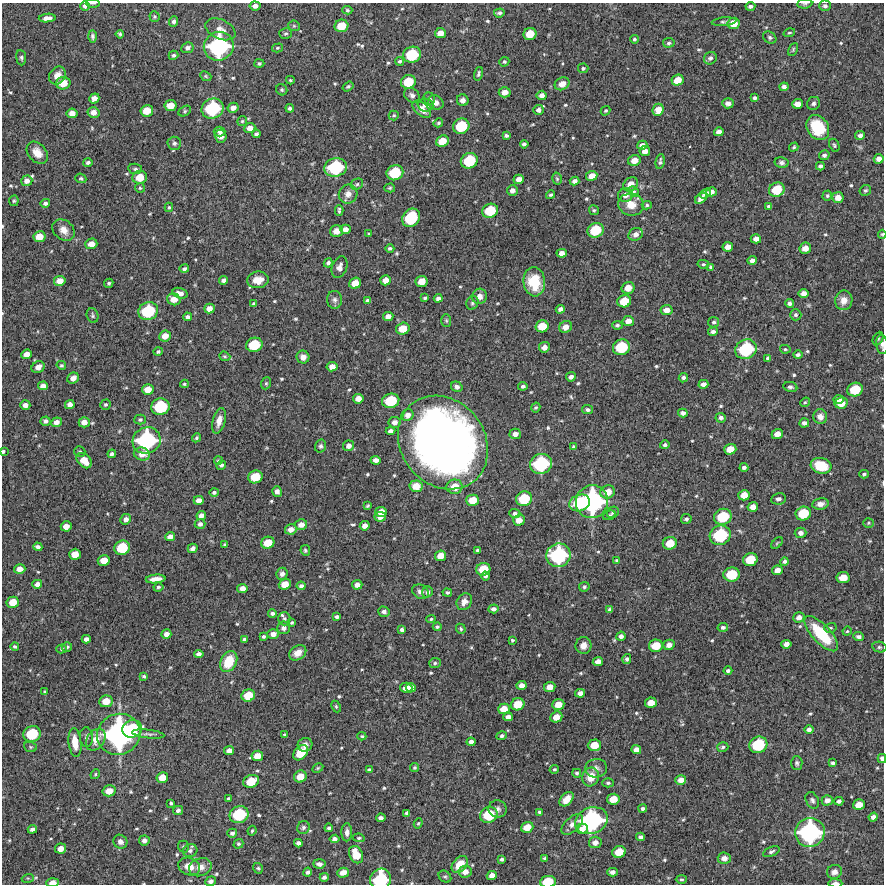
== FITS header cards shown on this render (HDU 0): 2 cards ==
NAXIS1  =                  882 /Length X axis
NAXIS2  =                  882 /Length Y axis

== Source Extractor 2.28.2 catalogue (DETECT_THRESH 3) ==
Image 882 x 882 px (HDU 0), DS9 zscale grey, 1 PNG px = 1 image px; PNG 886 x 886 px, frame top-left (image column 1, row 882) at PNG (2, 3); each listed source drawn as its Kron ellipse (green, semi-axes under 4 px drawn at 4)
Background 10400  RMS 260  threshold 785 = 3 sigma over >= 5 px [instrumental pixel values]
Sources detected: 597; of the 597, the 500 brightest by FLUX_AUTO listed and drawn (97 fainter detections omitted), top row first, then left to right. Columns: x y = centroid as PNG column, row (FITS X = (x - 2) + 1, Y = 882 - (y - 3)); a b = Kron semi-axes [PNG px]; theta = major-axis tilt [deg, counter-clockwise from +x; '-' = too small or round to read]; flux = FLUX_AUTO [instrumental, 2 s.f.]
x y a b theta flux
93 3 7 2 -2 2.4e+04
805 4 8 4 7 3.4e+04
85 6 5 5 - 5.2e+04
255 6 5 4 - 8.5e+04
750 6 5 4 - 5.8e+04
825 6 6 5 - 5.1e+04
347 10 5 4 - 2.7e+04
499 13 5 4 - 4.6e+04
154 17 5 5 - 2.7e+04
47 18 8 4 5 1.1e+05
174 22 5 4 - 4.8e+04
724 22 12 4 6 4.2e+04
733 23 6 5 - 2.3e+05
294 26 6 5 - 2.6e+04
341 26 7 6 - 3.2e+05
220 29 16 9 -26 1.5e+05
286 33 6 5 - 3.0e+04
440 33 5 5 - 1.5e+05
789 33 6 4 16 2.5e+04
120 34 4 3 - 3.0e+04
530 34 6 6 - 3.0e+05
92 36 6 4 -88 4.0e+04
770 38 7 5 -34 4.0e+04
634 39 4 4 - 2.7e+04
669 43 6 4 7 3.8e+04
219 46 15 14 - 2.2e+06
187 48 6 5 - 6.6e+04
277 48 5 4 - 2.4e+04
793 50 7 3 65 2.3e+04
173 55 5 4 - 3.7e+04
412 55 9 8 - 7.5e+05
21 58 8 5 -84 3.7e+04
710 58 7 6 - 5.8e+04
400 61 4 4 - 3.3e+04
504 62 5 4 - 3.3e+04
259 63 5 4 - 3.1e+04
583 68 5 5 - 3.4e+04
479 74 7 4 76 3.7e+04
57 75 9 8 - 1.4e+05
206 76 6 4 -23 2.4e+04
290 80 4 3 - 2.3e+04
678 80 6 5 - 2.2e+05
408 82 7 6 - 4.4e+05
63 83 7 6 - 2.7e+05
562 84 7 6 - 1.2e+05
348 86 6 4 35 2.7e+04
784 87 4 4 - 5.5e+04
282 90 6 5 - 3.2e+04
505 92 6 5 - 1.3e+05
412 95 8 6 -36 6.2e+04
542 95 5 4 - 9.1e+04
94 98 5 4 - 1.0e+05
429 98 6 5 - 4.0e+04
754 98 3 3 - 4.0e+04
463 100 6 5 - 7.3e+04
436 102 8 6 -30 1.0e+05
728 103 5 5 - 6.6e+04
813 103 7 6 - 4.9e+04
797 104 5 5 - 1.3e+05
425 105 8 6 -3 8.4e+04
170 106 6 5 - 2.0e+05
233 108 5 5 - 1.2e+05
290 108 4 3 - 4.5e+04
212 109 11 10 - 1.2e+06
422 109 11 6 -40 1.5e+05
538 110 5 5 - 6.6e+04
658 110 6 5 - 1.6e+05
147 111 6 5 - 2.3e+05
185 111 7 5 28 3.0e+04
605 111 5 4 - 2.6e+04
94 112 6 5 - 1.2e+05
72 113 5 4 - 1.2e+05
394 115 5 5 - 2.5e+04
242 121 5 5 - 2.6e+04
438 123 5 4 - 2.8e+04
461 126 8 7 - 6.4e+05
250 128 5 5 - 1.2e+05
818 128 13 10 -56 7.0e+05
220 132 6 5 - 4.6e+04
719 132 5 4 - 9.5e+04
256 134 4 3 - 4.2e+04
860 135 5 4 - 7.0e+04
221 136 6 6 - 1.3e+05
506 136 4 3 - 4.0e+04
442 141 6 5 - 2.3e+05
174 143 7 6 - 5.6e+04
524 144 4 4 - 4.5e+04
642 145 5 4 - 9.3e+04
834 145 7 4 -63 3.1e+04
794 147 5 4 - 2.7e+04
645 151 5 5 - 1.1e+05
37 153 12 9 -48 1.8e+05
824 155 5 5 - 5.3e+04
879 159 5 5 - 9.6e+04
634 160 6 5 - 1.6e+05
469 161 9 7 24 6.9e+05
88 162 5 4 - 4.7e+04
660 162 7 4 81 4.5e+04
782 163 7 5 -12 5.5e+04
820 166 4 4 - 5.0e+04
336 167 11 9 11 1.1e+06
135 169 7 5 -8 4.0e+04
395 173 8 7 - 6.4e+05
592 176 6 5 - 1.5e+05
140 177 7 6 - 2.8e+05
81 178 5 4 - 2.7e+04
519 179 5 4 - 1.2e+05
557 179 6 4 -74 2.7e+04
27 181 6 5 - 9.0e+04
574 181 5 4 - 7.2e+04
357 184 6 5 - 3.4e+04
631 184 8 6 38 1.6e+05
140 188 5 5 - 2.6e+04
390 188 5 4 - 2.8e+04
512 190 5 5 - 8.3e+04
777 190 8 7 - 4.5e+05
865 190 6 5 - 3.3e+04
634 191 6 4 -48 2.9e+04
711 192 5 4 - 9.6e+04
348 194 9 9 - 1.2e+05
705 194 6 4 36 7.5e+04
551 195 5 4 - 3.0e+04
625 195 7 7 - 1.2e+05
827 196 5 4 - 2.8e+04
701 198 7 4 38 9.3e+04
838 198 6 5 - 1.5e+05
14 201 5 4 - 2.5e+04
45 203 4 4 - 5.4e+04
631 205 13 11 -7 2.5e+05
647 205 5 4 - 3.2e+04
769 206 4 3 - 4.1e+04
169 207 4 3 - 2.5e+04
339 210 5 3 - 3.3e+04
594 210 5 5 - 3.0e+04
490 211 8 7 - 5.4e+05
411 218 10 8 49 9.2e+05
345 229 5 4 - 9.8e+04
64 230 12 9 -41 1.5e+05
595 230 8 7 - 5.6e+05
336 231 6 6 - 1.3e+05
369 234 3 3 - 2.9e+04
636 234 7 6 - 1.0e+05
882 234 4 4 - 2.4e+04
39 237 6 5 - 2.1e+05
756 239 5 4 - 1.0e+05
91 244 6 5 - 1.5e+05
728 247 5 5 - 1.2e+05
390 248 4 4 - 3.8e+04
805 248 6 5 - 1.4e+05
562 253 5 4 - 1.0e+05
752 260 5 4 - 7.8e+04
328 263 4 4 - 4.2e+04
703 264 5 4 - 2.7e+04
340 267 11 7 72 8.9e+04
711 267 4 4 - 3.7e+04
184 269 5 4 - 3.9e+04
224 280 4 4 - 6.0e+04
258 280 11 8 7 2.2e+05
386 280 5 5 - 1.3e+05
60 281 6 5 - 1.5e+05
421 281 6 5 - 2.0e+05
534 282 14 11 -85 6.4e+05
109 283 5 4 - 3.0e+04
355 283 6 5 - 2.1e+05
628 288 6 5 - 1.8e+05
180 293 8 5 -18 1.1e+05
804 293 5 4 - 9.9e+04
479 296 8 7 - 1.0e+05
425 298 3 3 - 2.9e+04
438 298 4 4 - 5.7e+04
174 299 7 6 - 1.6e+05
334 300 9 7 -87 6.6e+04
368 300 4 3 - 4.5e+04
844 300 10 8 80 1.6e+05
624 301 7 6 - 3.5e+05
472 303 7 6 - 3.8e+04
790 303 4 4 - 5.3e+04
254 304 4 3 - 3.1e+04
209 309 5 5 - 1.2e+05
560 309 4 4 - 6.6e+04
666 310 6 5 - 1.3e+05
148 311 10 8 23 9.1e+05
796 315 6 5 - 3.5e+04
93 316 7 5 -69 3.6e+04
388 316 5 4 - 1.0e+05
188 317 4 4 - 6.1e+04
446 320 6 5 - 2.8e+04
628 321 6 5 - 1.1e+05
714 322 5 5 - 3.6e+04
617 325 5 4 - 3.6e+04
542 326 6 6 - 3.0e+05
565 327 6 5 - 1.3e+05
403 329 7 6 - 2.6e+05
713 331 5 4 - 5.5e+04
165 336 6 5 - 1.5e+05
878 339 7 5 63 2.8e+04
882 344 10 6 -84 6.2e+04
254 345 8 7 - 5.7e+05
544 347 5 5 - 9.9e+04
621 347 9 7 20 7.3e+05
746 349 11 9 25 1.1e+06
785 349 5 4 - 2.4e+04
158 352 4 4 - 2.9e+04
26 354 5 4 - 1.2e+05
798 355 5 4 - 4.1e+04
225 356 6 4 -19 2.4e+04
303 357 6 6 - 9.8e+04
768 358 4 4 - 4.5e+04
61 365 5 4 - 2.8e+04
38 367 7 5 29 1.1e+05
332 367 5 4 - 1.2e+05
571 377 5 4 - 6.0e+04
73 378 6 5 - 7.6e+04
683 378 5 4 - 5.1e+04
266 383 6 5 - 2.7e+04
184 384 4 3 - 2.6e+04
703 384 5 4 - 7.9e+04
43 386 5 4 - 8.5e+04
523 386 4 4 - 3.7e+04
457 387 6 5 - 5.5e+04
790 387 7 5 -10 4.2e+04
148 390 6 5 - 1.9e+05
855 390 8 6 21 4.8e+05
358 399 5 5 - 1.3e+05
839 400 5 4 - 1.2e+05
391 401 8 7 - 6.5e+05
805 402 5 4 - 2.4e+04
841 403 7 5 12 2.3e+05
70 404 5 4 - 8.8e+04
25 405 5 4 - 8.6e+04
105 405 5 5 - 2.9e+04
160 407 9 8 - 8.2e+05
536 408 5 4 - 2.4e+04
587 410 5 4 - 4.3e+04
683 413 5 4 - 6.6e+04
407 415 6 5 - 1.0e+05
820 417 7 7 - 1.2e+05
721 418 5 5 - 5.3e+04
140 420 5 5 - 3.3e+04
45 421 5 4 - 5.8e+04
219 421 13 6 75 1.4e+05
56 422 5 5 - 1.0e+05
84 422 5 5 - 1.2e+05
395 422 6 5 - 9.3e+04
804 423 5 4 - 5.8e+04
391 431 5 4 - 7.3e+04
515 434 5 5 - 9.3e+04
777 434 5 5 - 1.4e+05
196 438 5 4 - 3.1e+04
147 440 14 13 - 1.9e+06
443 442 49 42 -52 1.6e+07
665 445 5 4 - 3.8e+04
320 446 6 5 - 4.1e+04
348 446 5 5 - 8.8e+04
574 447 4 3 - 3.7e+04
730 449 6 5 - 2.1e+05
3 451 3 3 - 3.2e+04
80 452 6 5 - 3.5e+04
112 454 4 3 - 5.1e+04
142 454 8 6 -13 1.5e+05
376 460 5 4 - 9.0e+04
84 461 9 6 -44 2.4e+05
218 461 4 4 - 3.2e+04
541 464 11 10 - 1.3e+06
221 465 5 4 - 4.3e+04
821 466 10 7 -16 4.7e+05
744 467 4 3 - 4.4e+04
864 474 5 3 - 3.1e+04
255 477 7 6 - 4.1e+05
416 486 6 5 - 2.4e+05
455 487 8 7 - 2.4e+05
214 492 4 4 - 4.1e+04
277 492 5 5 - 6.0e+04
607 492 7 6 - 2.2e+05
744 495 6 5 - 1.7e+05
524 499 8 7 - 5.7e+05
778 499 7 5 8 5.8e+04
199 500 5 4 - 9.4e+04
473 500 6 5 - 2.6e+05
592 502 16 16 - 2.8e+06
580 503 10 8 19 8.6e+05
820 504 8 5 9 8.3e+04
367 506 4 3 - 2.4e+04
753 507 5 4 - 1.2e+05
381 512 6 5 - 1.7e+05
613 512 6 5 - 3.9e+04
803 513 8 7 - 4.8e+05
515 514 5 4 - 5.7e+04
201 515 5 4 - 8.9e+04
609 515 6 4 23 2.8e+04
380 517 5 5 - 1.2e+05
723 517 9 7 24 6.6e+05
126 519 5 5 - 8.2e+04
686 519 5 5 - 4.5e+04
519 520 6 5 - 1.4e+05
868 523 5 4 - 2.5e+04
200 524 5 5 - 5.8e+04
301 525 6 5 - 1.2e+05
66 526 5 5 - 1.3e+05
365 526 5 4 - 1.1e+05
291 529 6 5 - 1.2e+05
800 533 6 5 - 7.2e+04
720 535 11 9 25 1.0e+06
170 537 5 4 - 1.0e+05
268 543 7 6 - 2.9e+05
670 543 7 6 - 2.9e+05
777 543 7 4 46 2.4e+04
225 544 3 3 - 2.9e+04
38 547 4 4 - 5.8e+04
122 548 8 7 - 5.5e+05
193 548 5 4 - 7.2e+04
305 550 5 4 - 3.0e+04
478 550 4 3 - 3.1e+04
75 554 6 5 - 2.0e+05
558 555 12 11 - 1.6e+06
441 556 6 5 - 1.7e+05
104 560 6 5 - 1.9e+05
617 560 4 4 - 2.5e+04
750 560 7 6 - 4.4e+05
784 561 4 4 - 4.1e+04
20 569 5 5 - 1.1e+05
483 569 7 6 - 3.6e+05
777 570 5 5 - 1.3e+05
282 574 6 5 - 6.2e+04
732 574 8 7 - 5.4e+05
486 576 4 4 - 3.4e+04
843 578 6 5 - 2.4e+05
155 579 10 4 6 1.4e+05
37 584 5 4 - 7.9e+04
285 584 6 5 - 1.8e+05
357 585 5 5 - 1.0e+05
301 586 4 4 - 5.0e+04
158 587 5 4 - 3.2e+04
584 587 5 4 - 3.6e+04
242 588 5 4 - 1.1e+05
420 592 9 7 -27 7.7e+04
427 592 6 5 - 5.1e+04
447 593 5 4 - 3.3e+04
13 602 6 5 - 2.3e+05
464 602 9 7 59 9.9e+04
494 609 5 4 - 6.2e+04
610 609 4 3 - 3.9e+04
384 612 6 5 - 4.4e+04
272 613 4 4 - 4.5e+04
337 617 4 3 - 3.7e+04
799 617 6 5 - 1.1e+05
284 619 6 6 - 4.3e+04
431 619 5 4 - 2.4e+04
292 622 3 3 - 2.6e+04
437 627 4 4 - 3.3e+04
723 627 5 4 - 4.3e+04
284 628 6 6 - 6.1e+04
830 628 6 5 - 3.2e+04
461 629 5 4 - 2.8e+04
402 630 4 3 - 4.6e+04
847 631 5 4 - 2.4e+04
166 634 5 4 - 9.6e+04
273 634 6 5 - 9.6e+04
821 634 22 9 -47 9.5e+05
263 636 4 3 - 3.2e+04
621 636 4 4 - 6.8e+04
859 637 5 4 - 5.6e+04
86 639 4 4 - 6.8e+04
244 639 4 3 - 3.5e+04
512 640 4 3 - 2.7e+04
786 644 5 4 - 9.1e+04
583 645 8 8 - 1.2e+05
669 645 6 5 - 1.0e+05
15 646 4 4 - 3.2e+04
656 646 7 6 - 3.2e+05
67 647 5 4 - 4.2e+04
879 647 7 5 -13 3.6e+04
61 649 5 4 - 3.0e+04
298 653 9 7 35 1.3e+05
199 654 5 4 - 7.3e+04
627 659 5 4 - 4.1e+04
229 662 11 8 63 4.5e+05
598 662 5 4 - 1.1e+05
435 663 6 5 - 3.8e+04
728 671 4 3 - 4.1e+04
144 676 4 3 - 3.2e+04
521 685 5 4 - 9.4e+04
550 687 5 5 - 1.5e+05
406 688 6 5 - 1.7e+05
411 688 5 4 - 1.2e+05
45 692 4 3 - 3.1e+04
580 693 5 4 - 8.7e+04
248 695 7 6 - 3.3e+05
106 701 7 6 - 2.3e+05
651 703 6 5 - 1.8e+05
518 704 7 6 - 3.1e+05
558 704 6 5 - 1.9e+05
336 707 6 4 -64 2.5e+04
504 709 6 5 - 2.0e+05
508 717 5 4 - 7.6e+04
556 717 6 5 - 1.6e+05
132 729 10 8 19 8.1e+05
809 730 4 4 - 7.0e+04
32 734 9 8 - 6.7e+05
119 734 22 20 23 4.3e+06
148 734 16 4 -7 5.6e+04
285 735 3 3 - 3.2e+04
362 736 4 3 - 2.4e+04
502 736 5 4 - 4.1e+04
86 737 10 6 -88 6.6e+04
96 740 12 8 55 2.1e+05
471 742 4 4 - 7.0e+04
75 743 14 6 -83 2.6e+05
305 745 7 7 - 8.3e+04
594 745 6 5 - 2.6e+05
758 745 9 8 - 7.9e+05
30 747 6 5 - 2.9e+04
723 747 6 5 - 3.6e+04
229 750 5 4 - 9.0e+04
636 750 5 4 - 9.6e+04
301 753 9 6 47 4.3e+05
257 756 6 5 - 1.8e+05
882 758 4 3 - 6.3e+04
797 763 7 5 -89 3.9e+04
833 763 4 4 - 4.2e+04
318 768 6 4 27 2.3e+04
414 768 4 4 - 2.5e+04
596 768 11 9 7 8.7e+04
554 769 5 4 - 2.6e+04
369 770 4 3 - 3.8e+04
577 773 4 4 - 3.4e+04
95 774 5 4 - 2.3e+04
300 776 6 6 - 2.0e+05
162 777 6 5 - 2.0e+05
591 777 9 8 - 2.5e+05
681 780 5 5 - 1.2e+05
251 781 8 6 23 3.7e+05
608 783 6 4 -1 3.6e+04
109 791 6 5 - 1.8e+05
228 798 3 3 - 2.5e+04
567 799 8 5 47 1.6e+05
613 799 6 5 - 2.3e+05
812 800 9 6 -61 5.2e+04
827 800 5 5 - 9.6e+04
839 801 4 4 - 5.6e+04
171 803 3 3 - 2.5e+04
859 805 6 5 - 2.0e+05
643 808 4 4 - 4.2e+04
498 809 9 8 - 7.1e+04
178 810 5 4 - 4.4e+04
539 812 4 3 - 2.7e+04
407 813 4 4 - 4.4e+04
239 815 9 8 - 8.5e+05
489 815 9 8 - 6.2e+05
873 817 5 4 - 7.5e+04
381 818 5 4 - 6.5e+04
591 821 17 13 21 2.5e+06
418 823 5 4 - 2.3e+04
572 824 13 7 42 1.0e+05
303 827 7 6 - 4.4e+04
527 827 6 5 - 2.1e+05
329 828 4 3 - 3.2e+04
32 829 5 4 - 6.3e+04
582 829 6 5 - 1.1e+05
252 831 5 3 - 2.4e+04
347 832 9 5 89 8.1e+04
810 832 15 14 - 2.3e+06
232 833 5 4 - 4.8e+04
641 837 4 4 - 6.0e+04
359 838 6 4 -7 2.7e+04
334 839 5 4 - 6.6e+04
144 840 5 5 - 7.1e+04
120 842 7 6 - 7.6e+04
595 842 6 6 - 1.1e+05
298 843 4 4 - 6.2e+04
238 844 5 4 - 2.6e+04
183 847 6 5 - 2.7e+04
61 849 5 5 - 1.3e+05
190 851 7 6 - 5.6e+04
619 852 7 6 - 2.9e+05
771 852 9 4 24 4.4e+04
356 855 9 6 -64 3.2e+05
544 858 3 3 - 2.9e+04
724 858 6 6 - 1.1e+05
502 859 4 3 - 3.9e+04
319 864 6 4 -5 6.4e+04
460 864 10 6 47 2.7e+05
189 867 11 8 -19 2.2e+05
200 867 12 9 19 1.6e+05
258 868 5 4 - 3.0e+04
308 872 4 3 - 4.3e+04
465 872 7 5 8 1.2e+05
612 872 5 4 - 6.5e+04
834 872 8 7 - 9.2e+04
343 873 6 5 - 1.1e+05
492 875 5 4 - 1.1e+05
324 877 4 3 - 4.9e+04
445 877 7 5 -38 3.1e+04
28 878 6 4 16 2.4e+04
380 879 11 10 - 1.1e+06
681 879 5 4 - 2.7e+04
211 881 5 5 - 5.6e+04
548 882 8 6 6 4.7e+05
53 883 6 4 3 1.5e+05
835 883 7 4 -2 8.5e+04
At the frame edge (FLAGS 8, measured only in part): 11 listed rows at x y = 93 3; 805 4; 882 234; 882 344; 3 451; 882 758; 380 879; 211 881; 548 882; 53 883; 835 883
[97 fainter detections neither listed nor drawn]

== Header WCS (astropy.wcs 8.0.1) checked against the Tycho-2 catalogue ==
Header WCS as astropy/WCSLIB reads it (CRVAL/CRPIX/CD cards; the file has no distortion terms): RA---TAN/DEC--TAN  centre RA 12:56:12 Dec -29:30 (194.05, -29.50 deg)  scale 1.02 arcsec/px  FOV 15.0' x 15.0'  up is +1 deg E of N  parity normal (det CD < 0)
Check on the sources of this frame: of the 60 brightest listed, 3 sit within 1.5 arcsec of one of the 3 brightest Tycho-2 stars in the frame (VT <= 12.54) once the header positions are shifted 0.11 arcsec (0.08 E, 0.08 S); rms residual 0.39 arcsec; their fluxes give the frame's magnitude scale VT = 27.82 - 2.5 log10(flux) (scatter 0.05 mag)
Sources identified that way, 3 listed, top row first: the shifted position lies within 1.5 arcsec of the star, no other Tycho-2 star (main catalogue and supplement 1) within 3.0 arcsec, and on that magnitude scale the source's flux lands within +1.5 / -3 mag of the star's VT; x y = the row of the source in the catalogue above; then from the Tycho-2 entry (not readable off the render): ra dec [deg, ICRS J2000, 3 dp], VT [Tycho-2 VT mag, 2 dp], TYC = Tycho-2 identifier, HIP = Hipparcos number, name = IAU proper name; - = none
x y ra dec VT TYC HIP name
219 46 194.127 -29.392 11.91 6709-1352-1 - -
592 502 194.003 -29.519 12.54 6709-55-1 - -
119 734 194.156 -29.587 11.23 6709-1409-1 - -